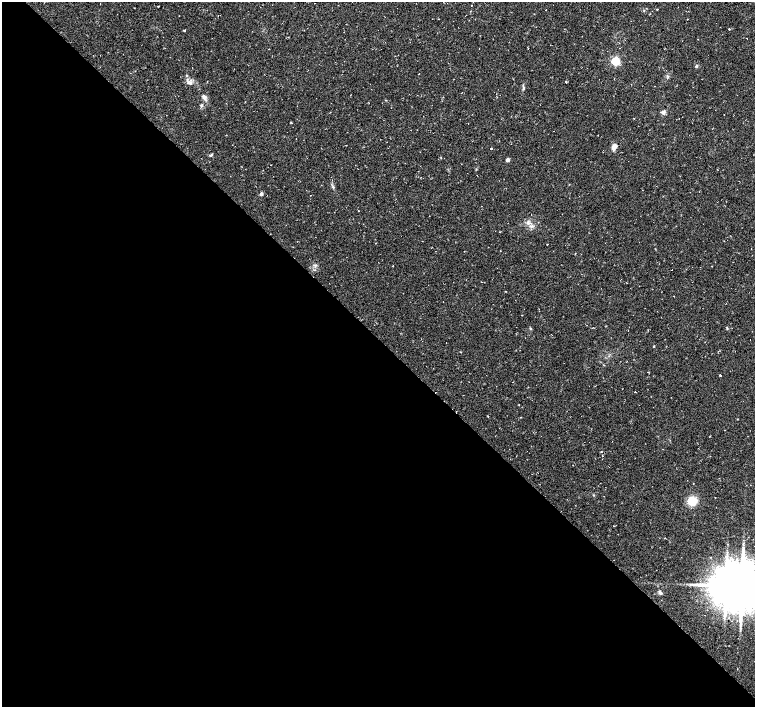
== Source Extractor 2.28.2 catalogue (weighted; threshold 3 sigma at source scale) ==
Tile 9 of 4 x 4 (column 1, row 3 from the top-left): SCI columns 44-1549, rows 1606-3014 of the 6070 x 6056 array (HDU 1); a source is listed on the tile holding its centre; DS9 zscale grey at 2 x 2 block average (1 PNG px = mean of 2 x 2 image px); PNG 757 x 709 px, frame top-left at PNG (2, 2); no overlay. Shown black and unused: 52% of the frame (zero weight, under 2 of 3 exposures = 2% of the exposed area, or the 3 px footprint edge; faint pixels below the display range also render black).
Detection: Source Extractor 2.28.2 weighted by HDU 2 'WHT'; one run over the whole footprint, this tile lists its part. Background 0.11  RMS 0.0079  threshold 0.0356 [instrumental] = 3 sigma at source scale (4.5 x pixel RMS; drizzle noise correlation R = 1.50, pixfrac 1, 0.0396/0.0396 arcsec/px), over >= 5 px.
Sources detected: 46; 1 inside a brighter object's white glare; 3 cosmic-ray / hot-pixel residue — not listed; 1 inside a brighter listed object's ellipse — not listed separately; the other 41 listed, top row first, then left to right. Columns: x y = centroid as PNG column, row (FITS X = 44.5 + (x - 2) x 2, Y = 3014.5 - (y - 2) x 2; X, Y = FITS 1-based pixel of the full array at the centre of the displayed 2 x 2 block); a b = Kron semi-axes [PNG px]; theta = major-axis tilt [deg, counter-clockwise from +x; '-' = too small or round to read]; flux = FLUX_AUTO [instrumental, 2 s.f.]
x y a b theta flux
471 5 2 2 - 1.1
158 6 2 2 - 1.2
657 9 2 2 - 1.2
546 10 2 2 - 1.7
729 29 2 2 - 3.4
528 48 2 2 - 1.2
615 61 3 3 - 120
696 66 3 3 - 2.4
419 74 2 2 - 0.64
186 75 3 2 - 1.2
566 82 2 2 - 2.9
188 83 7 4 5 5.4
524 88 6 3 72 2.9
204 97 7 5 -22 5.6
201 105 3 2 - 1.6
663 112 5 5 - 4.9
634 118 2 2 - 0.82
296 139 2 2 - 0.78
614 147 7 5 69 9.7
491 148 2 2 - 1.4
210 155 4 3 - 2.2
508 160 3 3 - 9
333 187 5 3 - 2.6
261 194 4 4 - 4
528 223 6 5 - 6
575 253 2 2 - 0.97
315 265 5 2 - 2.1
393 266 2 2 - 2.5
672 270 2 2 - 5.4
505 291 2 2 - 0.9
530 328 3 3 - 1.6
727 328 4 2 - 1.6
654 346 2 2 - 7.5
720 375 2 2 - 8
488 416 2 2 - 1.6
737 419 2 2 - 0.75
692 501 8 7 - 35
665 538 2 2 - 0.76
710 557 2 2 - 1.1
742 586 14 13 - 6700
660 592 5 3 - 3.6
Isophote crosses this tile's border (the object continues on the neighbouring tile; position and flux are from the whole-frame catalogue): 1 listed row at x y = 742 586
Diffuse or blended objects may show on this block-average render without a row.